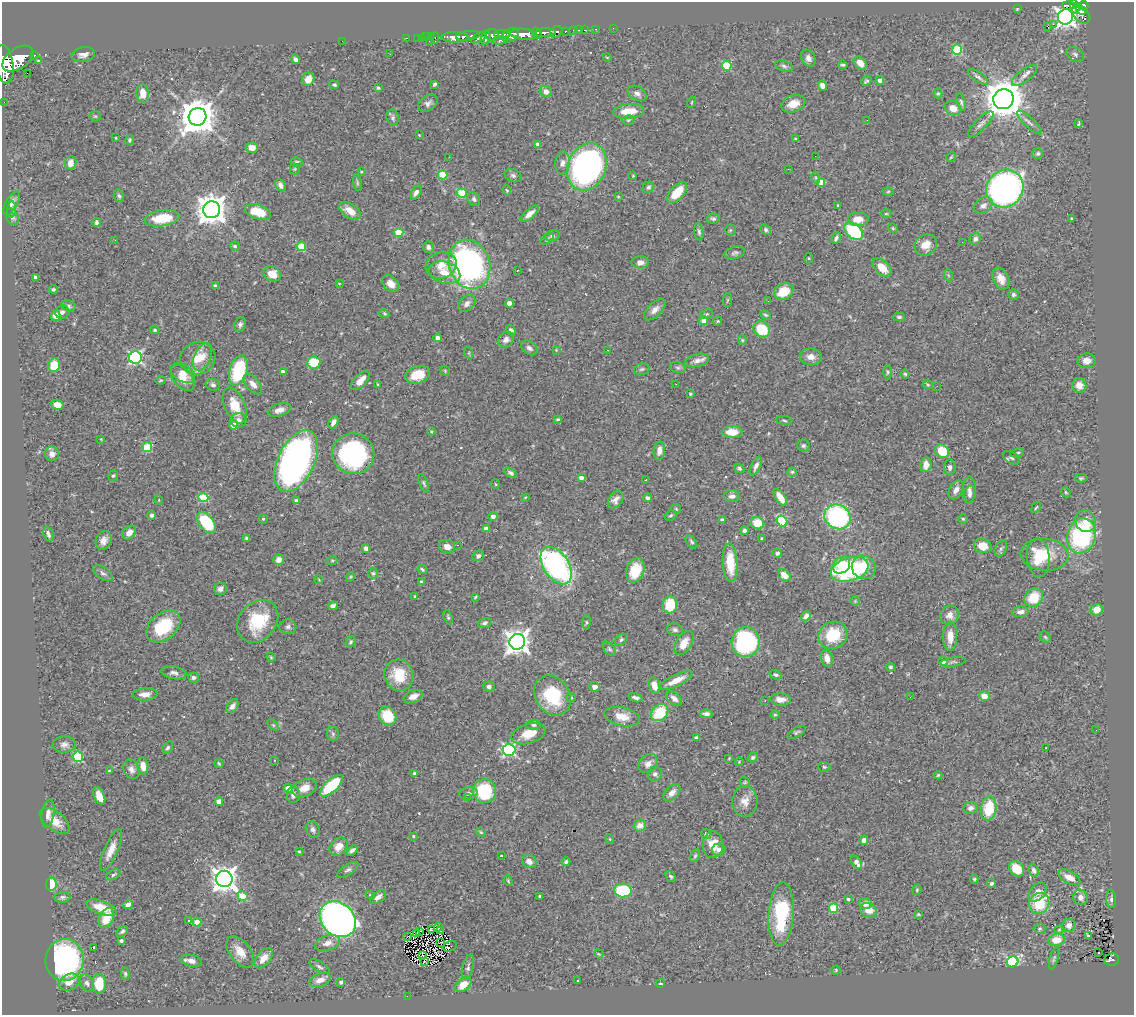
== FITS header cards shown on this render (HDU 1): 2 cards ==
NAXIS1  =                 1132
NAXIS2  =                 1013

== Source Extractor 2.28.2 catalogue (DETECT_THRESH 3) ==
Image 1132 x 1013 px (HDU 1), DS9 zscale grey, 1 PNG px = 1 image px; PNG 1136 x 1017 px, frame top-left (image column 1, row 1013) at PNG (2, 2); each listed source drawn as its Kron ellipse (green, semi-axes under 4 px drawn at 4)
Background 0.869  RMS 0.034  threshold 0.102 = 3 sigma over >= 5 px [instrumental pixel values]
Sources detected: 496; all 496 listed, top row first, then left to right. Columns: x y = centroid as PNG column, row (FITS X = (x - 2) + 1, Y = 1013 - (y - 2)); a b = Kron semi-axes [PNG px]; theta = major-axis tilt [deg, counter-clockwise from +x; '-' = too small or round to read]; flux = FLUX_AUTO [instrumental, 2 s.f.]
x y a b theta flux
1069 5 7 3 -2 200
1084 6 5 4 - 420
1075 7 7 3 -73 240
1017 9 3 2 - 1.8
1081 10 5 4 - 190
1081 14 11 6 -42 460
1065 17 8 7 - 1200
1053 24 2 2 - 570
1047 26 4 3 - 19
613 28 2 2 - 9
596 29 3 2 - 15
574 30 3 3 - 43
579 30 3 2 - 17
584 30 2 2 - 12
565 31 3 3 - 130
556 32 7 5 37 240
537 33 6 4 -55 600
545 33 10 4 3 1400
502 34 8 4 -2 410
524 34 13 5 -6 2600
492 35 7 5 -24 680
510 35 9 6 33 930
468 36 12 4 6 1400
425 37 2 2 - 12
431 37 4 2 - 15
455 37 13 5 1 1400
479 37 9 4 31 440
407 38 3 2 - 17
418 38 2 2 - 9.4
422 38 3 2 - 3.5
435 38 5 2 - 28
486 38 8 4 75 390
500 40 7 4 5 130
342 41 2 2 - 20
429 41 3 2 - 61
957 50 5 5 - 140
390 54 2 2 - 1.7
1075 54 9 6 -31 5.8
34 55 3 3 - 79
83 55 12 7 11 12
607 57 4 2 - 1.8
808 58 9 6 -60 10
18 59 17 10 34 4700
295 59 5 4 - 7.6
39 61 3 3 - 5
860 63 7 5 -45 17
4 64 19 9 -81 4900
843 65 4 3 - 3.5
727 66 5 5 - 120
784 66 9 5 -17 6.2
27 73 2 2 - 500
1024 75 15 6 37 13
978 77 11 5 -33 9.1
308 79 7 6 - 26
880 80 4 4 - 13
866 81 5 4 - 4
435 84 4 3 - 5.3
334 85 5 4 - 4.1
822 86 5 4 - 12
378 88 3 3 - 3.3
546 91 6 5 - 12
143 93 9 6 -83 28
637 93 10 6 -29 9.5
938 93 5 4 - 3
1003 99 10 10 - 6000
4 102 2 2 - 7.9
692 102 5 3 - 2
961 102 9 4 -74 5
428 103 11 7 34 9.1
793 104 12 8 18 26
953 108 8 7 - 21
628 111 15 7 6 40
95 116 5 5 - 3.2
198 117 9 8 - 5600
393 118 8 6 -83 5.6
628 120 6 4 17 3.2
867 120 2 2 - 1.3
1029 122 16 5 -44 10
981 124 17 6 46 11
1078 124 4 2 - 2.6
419 135 2 2 - 1.4
116 138 2 2 - 1.6
795 138 4 2 - 1.9
129 140 5 4 - 3.3
538 144 4 4 - 13
252 148 6 5 - 21
1038 154 5 5 - 4.1
815 156 3 2 - 2
449 157 2 2 - 4.3
951 157 5 4 - 2.5
297 162 6 4 -13 3.9
70 163 7 6 - 20
562 163 11 7 85 13
587 167 24 19 68 770
295 169 5 5 - 2.7
788 169 3 2 - 3.4
361 172 4 3 - 2.3
443 175 5 4 - 77
513 176 8 6 -23 6.4
633 176 4 4 - 2.2
816 178 6 3 -72 2.9
821 182 4 4 - 40
357 183 8 4 -82 4
281 185 6 4 -64 11
648 187 6 5 - 4.9
1005 189 19 18 - 860
507 190 5 4 - 2.8
416 192 7 4 58 9.6
677 192 13 7 49 51
888 192 5 3 - 2.5
462 193 5 4 - 120
119 196 6 5 - 4.6
618 197 3 2 - 1.8
474 199 7 5 -52 5.9
12 203 13 5 61 10
838 205 4 2 - 1.5
983 206 10 7 36 11
11 210 8 3 86 3.6
212 210 8 8 - 3400
350 211 12 6 -34 33
258 212 13 7 -18 59
530 214 11 5 41 17
886 214 5 3 - 2.3
12 217 9 6 -65 6.9
162 218 17 8 7 74
713 219 6 5 - 4.6
858 219 11 7 0 26
1072 219 3 3 - 4.4
97 222 4 3 - 5.2
893 228 5 4 - 2.6
730 230 5 5 - 2.7
766 230 6 4 -40 5.1
854 231 11 7 -40 180
699 232 8 5 -83 5.2
398 233 5 4 - 64
552 236 7 5 20 5.8
836 238 6 4 63 5.7
547 239 7 3 36 3.6
975 239 6 5 - 7.5
115 240 2 2 - 23
962 242 2 2 - 1.1
926 245 12 10 39 26
235 246 5 4 - 4.9
301 246 5 4 - 83
428 247 6 5 - 6.4
735 253 10 6 16 6.2
809 258 5 3 - 2.1
640 262 8 6 1 12
469 264 25 20 -71 700
441 265 16 13 21 31
882 267 11 6 -43 36
517 270 3 2 - 3.8
445 273 16 11 -16 34
272 274 9 7 -26 40
948 275 6 4 -71 3.2
35 277 4 3 - 8.5
1001 279 11 7 -64 20
339 283 3 2 - 1.3
391 284 9 6 -46 20
215 286 4 3 - 7.1
53 289 4 4 - 3.9
784 291 10 7 26 47
1013 294 5 5 - 5.4
728 300 7 4 87 3.1
768 301 3 2 - 2
467 303 10 7 47 10
509 303 4 4 - 21
69 306 7 5 -18 5.6
655 310 13 7 44 14
62 312 7 6 - 8.4
384 314 5 4 - 3.1
706 314 7 4 26 4.1
765 315 6 4 -27 3.2
56 316 5 5 - 17
899 317 6 4 0 4
703 320 4 4 - 25
717 321 5 4 - 2.8
240 324 7 5 65 6
762 329 9 7 -41 85
155 330 4 3 - 3.2
511 330 5 4 - 6.5
438 338 4 4 - 9.9
506 340 9 7 41 11
742 340 4 4 - 2.5
529 348 9 6 -35 8.6
556 350 4 4 - 2.1
608 350 2 2 - 1.5
469 353 6 4 -73 2.9
135 357 6 6 - 400
202 357 15 8 65 21
811 357 11 8 -6 15
198 358 18 16 22 46
697 360 12 6 15 13
1087 361 9 7 4 14
314 362 6 6 - 65
54 365 7 6 - 50
678 368 8 5 -16 4.5
642 369 8 5 15 4.7
238 371 15 9 74 150
445 371 5 4 - 2.8
283 372 4 4 - 13
888 372 7 4 -90 3.9
183 373 13 8 -30 26
905 374 4 4 - 3.2
418 375 12 8 16 56
182 378 15 9 -49 36
161 380 5 4 - 2.7
360 381 12 6 46 27
253 384 12 6 -51 17
676 384 3 2 - 2.8
213 385 7 6 - 6
378 385 4 2 - 2.2
928 385 5 4 - 2.6
1079 385 7 7 - 23
937 386 3 2 - 3.4
690 394 4 3 - 3.4
57 405 6 4 -18 24
235 405 19 10 -66 46
279 410 12 6 17 15
558 419 4 3 - 3.1
239 420 8 7 - 11
784 420 8 3 -6 3.2
333 422 6 4 62 13
234 425 4 4 - 28
431 432 4 4 - 2.4
732 432 10 6 0 35
101 439 3 3 - 1.7
803 446 6 6 - 4.9
147 447 5 5 - 110
659 451 9 6 85 15
942 451 7 6 - 65
1017 453 7 4 12 4.4
52 454 7 7 - 13
353 454 21 20 - 340
1011 458 9 5 -30 6
296 461 33 18 64 960
926 465 7 5 82 20
756 466 10 4 64 8.7
950 467 8 6 85 7.6
739 468 5 4 - 3.8
792 472 4 4 - 3.2
511 473 7 4 -31 6.1
113 476 5 4 - 3.1
581 478 4 3 - 11
1081 478 6 4 1 3.2
646 480 3 2 - 1.9
424 483 10 4 -70 4.4
495 484 5 3 - 1.8
956 490 10 6 63 13
969 490 13 6 -89 11
1066 492 5 4 - 3.2
970 494 9 5 75 7.3
732 496 8 6 1 9.4
203 497 5 4 - 100
525 497 4 2 - 1.6
780 497 10 5 -58 32
647 498 4 4 - 6.5
159 500 5 3 - 1.7
615 500 9 6 52 11
296 501 4 3 - 4.4
1036 507 6 3 53 3.1
676 509 5 4 - 3.1
152 515 4 4 - 4.7
671 515 6 4 35 4
493 517 4 4 - 13
837 517 14 12 -32 310
263 519 4 4 - 2.9
963 519 4 4 - 3
722 520 4 3 - 3.8
782 521 6 5 - 140
1085 521 11 10 - 22
206 522 12 7 -51 150
757 523 7 6 - 46
486 529 4 4 - 13
744 530 4 3 - 7.3
129 533 8 6 43 17
48 534 8 4 -69 8.3
1081 536 18 14 73 300
247 538 4 3 - 7.9
762 538 3 3 - 3.6
104 540 9 7 65 16
691 542 7 4 -53 4.7
458 545 2 2 - 1.5
983 546 9 7 -12 31
447 547 8 6 -16 16
366 548 4 3 - 12
1001 549 8 5 62 5.4
777 553 5 4 - 5
1045 555 24 16 -5 65
478 556 6 5 - 6.5
1038 558 19 11 -85 66
279 560 5 5 - 15
332 560 5 3 - 2.5
730 563 19 7 -86 63
842 565 9 7 43 56
556 566 21 12 -56 640
864 567 12 11 - 64
422 569 5 3 - 2.9
850 569 19 11 18 290
635 570 12 9 71 59
103 573 11 6 -34 7
373 573 5 4 - 3.2
784 575 7 5 -42 21
350 577 5 4 - 2.3
319 580 4 3 - 1.8
422 582 4 4 - 9
220 589 6 6 - 10
415 596 4 3 - 3.4
475 597 3 2 - 2.6
1034 597 10 8 50 60
855 601 5 5 - 2.9
670 605 8 7 - 83
333 606 5 4 - 7.8
1097 610 6 5 - 25
1020 612 8 5 6 13
949 615 10 9 - 14
806 616 5 4 - 10
448 617 7 4 -71 3.2
258 621 23 18 50 100
586 622 7 3 83 3.4
485 623 7 5 16 5.5
163 626 19 13 40 110
288 627 8 7 - 7.2
675 630 8 6 -15 6.3
833 635 15 13 29 84
950 636 14 7 89 26
1045 637 6 5 - 3.2
621 640 7 5 40 4.5
351 642 6 4 54 3.9
517 642 8 8 - 2100
746 642 15 14 - 330
684 643 13 7 59 29
609 649 8 5 -46 5.3
271 657 4 3 - 2.5
827 658 9 5 -77 17
943 661 5 4 - 13
953 662 13 4 7 6
890 667 5 4 - 3.7
174 673 13 6 -11 9.7
399 675 16 14 -66 62
776 675 6 4 -23 5.3
194 677 5 5 - 7
676 680 18 5 25 29
654 685 8 5 -75 28
489 686 6 5 - 6
594 687 5 4 - 10
145 694 12 6 4 19
552 695 21 17 -56 120
413 696 10 6 21 15
984 696 5 4 - 25
571 697 5 4 - 2.6
910 697 2 2 - 3.7
635 698 7 4 -18 7.4
674 698 9 5 -40 13
781 699 10 6 -2 15
765 700 2 2 - 1.4
232 706 7 5 52 9.3
660 713 9 7 44 86
706 714 6 4 -6 8.8
775 715 5 3 - 2.4
388 716 10 8 -53 71
622 717 18 9 -12 30
273 725 6 4 -44 2.8
534 725 7 5 -1 5.8
1096 730 2 2 - 2.2
797 732 10 4 31 4.6
333 734 7 6 - 4.6
529 734 17 10 16 38
697 738 4 4 - 4.4
64 744 11 8 5 11
168 748 6 4 53 4.8
1046 748 3 3 - 2.8
509 750 6 6 - 380
78 757 5 5 - 150
729 758 3 3 - 1.7
753 758 5 4 - 4.4
274 760 3 2 - 1.4
739 762 4 3 - 1.8
219 763 4 3 - 2.6
648 764 11 8 43 14
143 766 8 5 -83 21
824 767 6 5 - 3.1
131 769 10 7 -67 11
109 771 4 4 - 2.9
414 773 3 3 - 2.8
655 774 7 7 - 7.5
938 775 4 4 - 2.4
745 782 6 4 -71 3.1
331 786 14 6 42 140
288 788 4 4 - 26
305 788 13 8 21 23
485 791 12 11 - 150
468 793 9 6 10 7
672 793 10 6 47 16
293 795 8 6 84 9.3
99 796 9 5 -68 28
468 798 2 2 - 3.9
219 801 4 4 - 25
745 801 15 12 89 24
970 808 7 6 - 10
989 808 12 7 80 86
48 813 14 6 80 14
55 821 17 9 -38 31
640 825 6 6 - 17
313 829 8 6 -64 8.6
481 832 5 4 - 2.6
706 834 5 5 - 6.3
413 836 3 3 - 2.3
610 839 5 4 - 2.5
864 840 4 4 - 11
713 845 13 10 87 41
339 847 10 8 45 24
718 849 6 6 - 14
111 850 22 7 66 25
352 850 6 3 41 6.4
299 852 3 2 - 2.6
501 855 3 2 - 1.5
695 856 7 4 63 3.6
529 861 7 6 - 13
566 862 4 3 - 4.4
856 862 7 4 -55 15
1017 869 8 6 -47 47
348 870 12 5 33 6.8
1033 870 7 5 -72 8.2
113 875 8 4 30 4.6
671 876 6 4 -48 4.3
1069 877 12 6 -29 25
224 879 8 8 - 2100
974 879 5 4 - 3.2
508 881 5 4 - 2.9
992 883 4 3 - 4.8
51 884 6 5 - 54
623 890 8 7 - 140
917 890 5 4 - 2.7
1038 892 10 7 51 16
370 895 4 3 - 2.4
243 896 5 4 - 64
540 896 3 3 - 3.7
62 897 8 5 6 5.4
378 897 9 5 37 11
1080 897 8 7 - 13
848 899 4 3 - 4.6
1111 899 9 5 -85 5.6
1039 903 11 10 - 91
865 904 6 5 - 15
128 905 5 4 - 11
101 907 16 6 -19 43
834 908 5 4 - 95
869 910 9 7 -22 25
781 914 31 12 86 150
918 914 3 3 - 2.4
106 918 10 7 67 51
338 919 20 16 -44 1300
189 921 3 3 - 3.8
197 922 4 4 - 38
1069 926 6 6 - 9.1
438 927 5 2 - 3
1040 929 6 5 - 3.5
431 930 3 2 - 2.4
1059 930 4 4 - 2.6
122 931 7 4 42 5.3
420 931 3 2 - 0.91
441 931 3 2 - 2
417 934 3 2 - 0.58
1088 935 3 3 - 17
408 936 3 2 - 1.8
1056 940 8 6 7 32
121 941 3 3 - 4.6
440 942 3 2 - 2
327 943 13 7 18 16
450 946 7 5 25 9.4
94 948 3 3 - 43
240 952 18 10 -51 31
1098 953 2 2 - 2.4
599 954 5 3 - 1.9
422 956 3 2 - 2.7
263 958 11 7 52 25
1054 958 11 3 75 4
1112 959 7 6 - 79
65 960 21 19 85 510
191 961 10 6 -14 13
425 961 4 2 - 1.4
1013 962 6 5 - 360
319 967 11 5 -30 5.9
468 967 13 5 77 6.6
836 970 4 4 - 2.8
125 974 6 4 -83 3.8
320 980 11 6 18 18
578 981 3 3 - 9.2
69 982 11 8 27 24
341 982 4 3 - 5.8
87 983 9 6 -64 8.1
660 983 4 3 - 2.9
99 984 10 6 89 68
463 985 9 6 38 28
407 996 2 2 - 23
At the frame edge (FLAGS 8, measured only in part): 1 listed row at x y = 4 64